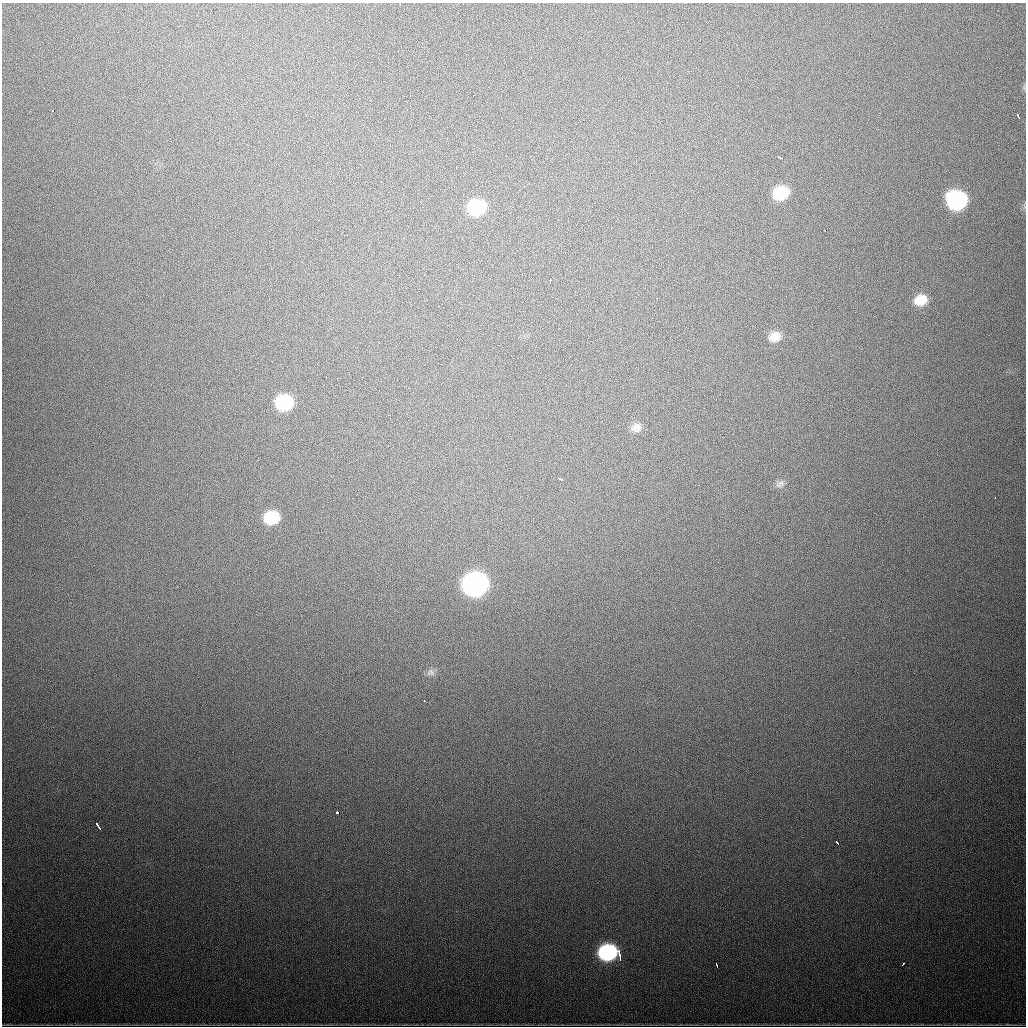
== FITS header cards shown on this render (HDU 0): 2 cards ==
NAXIS1  =                 1024
NAXIS2  =                 1024

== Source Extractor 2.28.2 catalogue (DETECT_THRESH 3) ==
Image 1024 x 1024 px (HDU 0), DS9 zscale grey, 1 PNG px = 1 image px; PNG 1028 x 1028 px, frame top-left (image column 1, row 1024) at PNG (2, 3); no overlay
Background 719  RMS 22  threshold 64.6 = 3 sigma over >= 5 px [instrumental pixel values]
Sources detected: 28; all 28 listed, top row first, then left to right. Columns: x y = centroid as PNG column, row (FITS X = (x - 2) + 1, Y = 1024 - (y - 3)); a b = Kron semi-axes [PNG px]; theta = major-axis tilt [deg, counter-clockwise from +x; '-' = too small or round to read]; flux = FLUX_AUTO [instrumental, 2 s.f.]
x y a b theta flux
400 4 2 2 - 1500
53 110 3 2 - 3600
1018 116 5 3 - 4300
780 157 5 3 - 4000
781 193 15 13 20 49000
957 200 15 14 - 190000
476 207 15 13 17 84000
825 230 3 2 - 8200
550 281 4 2 - 3000
657 298 3 2 - 4400
920 300 15 12 23 28000
775 337 14 11 22 17000
284 403 14 12 9 89000
636 427 14 12 3 11000
560 479 5 3 - 5200
781 483 11 8 -3 6700
995 497 2 2 - 2000
271 518 15 12 12 54000
475 584 15 13 15 670000
431 672 11 9 23 7500
424 701 2 2 - 6300
337 812 3 3 - 8800
98 826 7 2 -58 5200
837 843 5 2 - 4200
608 952 14 12 12 180000
619 954 12 4 -80 9200
903 964 4 2 - 3200
717 965 4 2 - 2900
At the frame edge (FLAGS 8, measured only in part): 1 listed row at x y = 400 4